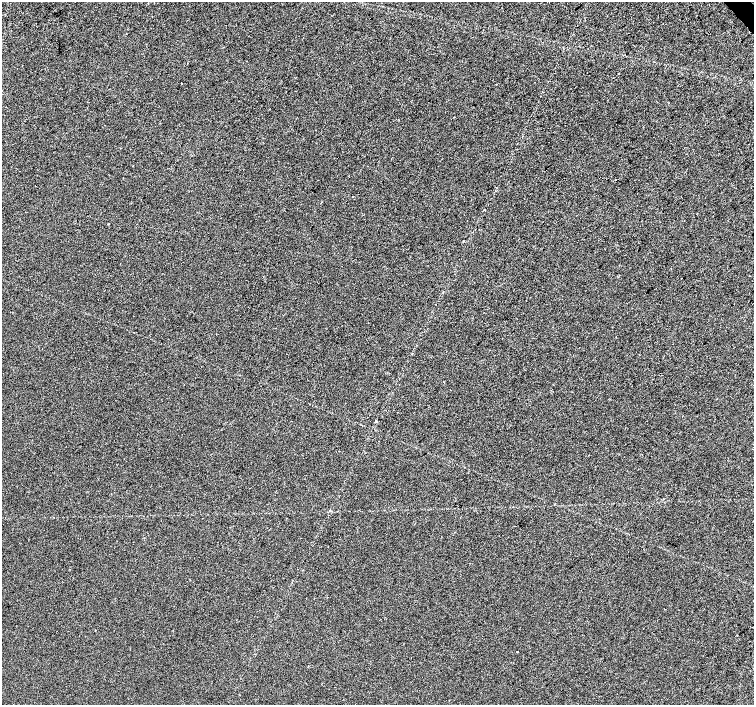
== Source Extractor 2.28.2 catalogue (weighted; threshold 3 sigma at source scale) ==
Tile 10 of 4 x 4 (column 2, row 3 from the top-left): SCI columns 1507-3009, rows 1616-3021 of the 6014 x 5977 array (HDU 1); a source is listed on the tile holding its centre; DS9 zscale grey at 2 x 2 block average (1 PNG px = mean of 2 x 2 image px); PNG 756 x 707 px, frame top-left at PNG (2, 2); no overlay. Shown black and unused: <1% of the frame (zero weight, under 2 of 3 exposures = <1% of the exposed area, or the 3 px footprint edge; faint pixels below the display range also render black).
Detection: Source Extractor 2.28.2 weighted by HDU 2 'WHT'; one run over the whole footprint, this tile lists its part. Background -1.32e-05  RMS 0.0057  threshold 0.0256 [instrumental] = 3 sigma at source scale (4.5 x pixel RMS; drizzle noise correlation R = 1.50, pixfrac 1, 0.0396/0.0396 arcsec/px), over >= 5 px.
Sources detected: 11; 2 cosmic-ray / hot-pixel residue — not listed; the other 9 listed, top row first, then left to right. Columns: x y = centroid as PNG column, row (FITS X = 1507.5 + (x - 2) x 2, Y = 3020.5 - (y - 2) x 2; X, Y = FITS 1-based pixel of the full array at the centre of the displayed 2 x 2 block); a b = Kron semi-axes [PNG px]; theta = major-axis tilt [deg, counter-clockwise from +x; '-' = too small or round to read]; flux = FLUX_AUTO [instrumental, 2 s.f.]
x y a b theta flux
618 74 2 2 - 0.86
181 83 2 2 - 0.6
496 84 2 2 - 0.7
35 186 2 2 - 0.36
353 196 2 2 - 1.1
485 210 2 2 - 0.87
463 241 2 2 - 0.89
412 353 3 2 - 0.77
517 652 2 2 - 1.7